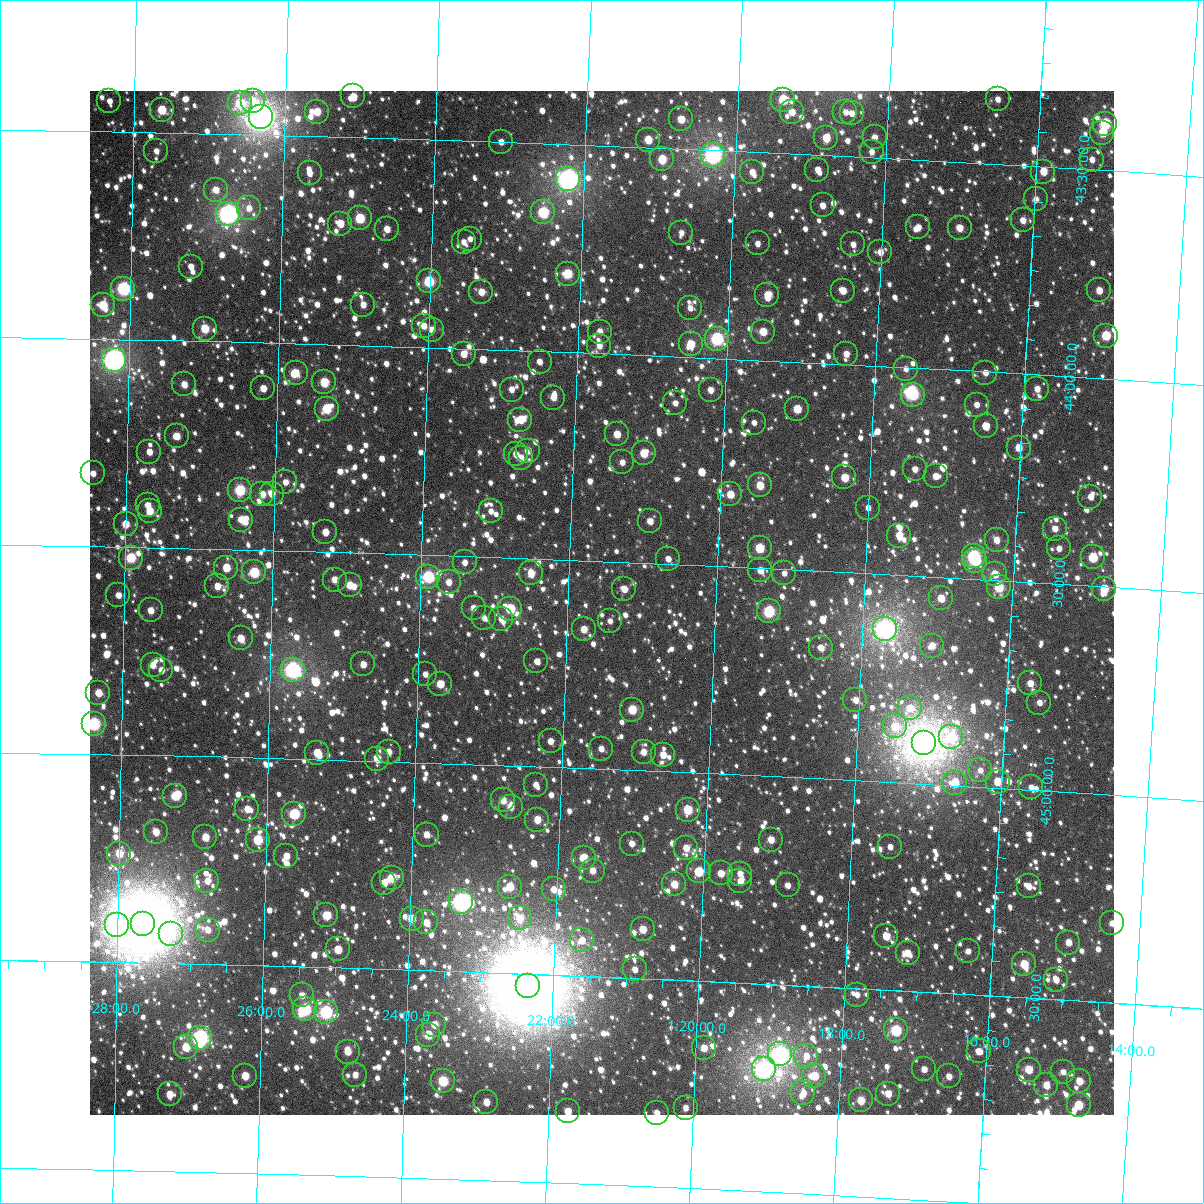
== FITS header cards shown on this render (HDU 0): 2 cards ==
NAXIS1  =                 1024
NAXIS2  =                 1024

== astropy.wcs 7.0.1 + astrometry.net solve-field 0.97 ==
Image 1024 x 1024 px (HDU 0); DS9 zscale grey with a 90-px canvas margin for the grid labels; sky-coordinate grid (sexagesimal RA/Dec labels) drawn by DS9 from the SOLVED WCS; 271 Tycho-2 reference stars matched to detected sources circled (green)
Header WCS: RA---TAN-SIP/DEC--TAN-SIP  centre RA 01:21:33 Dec +44:36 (20.39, +44.60 deg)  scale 8.67 arcsec/px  FOV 148.0' x 148.0'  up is +178 deg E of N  parity flipped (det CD > 0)
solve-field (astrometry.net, Tycho-2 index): VERIFIED the header's WCS against the Tycho-2 star catalogue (verified at 6 index scales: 18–271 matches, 0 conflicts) and refined it, rather than solving blind
Solved WCS: RA---TAN-SIP/DEC--TAN-SIP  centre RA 01:21:33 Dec +44:36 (20.39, +44.60 deg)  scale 8.67 arcsec/px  FOV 148.0' x 148.0'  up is +178 deg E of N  parity flipped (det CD > 0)
The solver's refit moves the header's centre by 0.081 arcsec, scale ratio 1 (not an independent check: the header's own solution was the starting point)
Tycho-2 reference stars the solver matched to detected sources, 271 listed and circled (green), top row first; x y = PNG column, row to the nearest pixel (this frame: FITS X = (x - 90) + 1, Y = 1024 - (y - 91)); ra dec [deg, ICRS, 3 dp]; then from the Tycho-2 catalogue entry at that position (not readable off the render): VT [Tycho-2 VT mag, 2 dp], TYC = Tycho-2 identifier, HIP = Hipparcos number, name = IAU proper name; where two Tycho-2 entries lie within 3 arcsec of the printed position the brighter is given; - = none
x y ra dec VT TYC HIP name
353 96 21.274 +43.402 10.81 2825-2032-1 - -
998 99 19.140 +43.344 11.30 2812-1030-1 - -
783 100 19.850 +43.370 9.28 2812-1718-1 - -
109 101 22.082 +43.427 11.27 2825-86-1 - -
253 101 21.607 +43.418 11.14 2825-557-1 - -
240 103 21.649 +43.425 9.42 2825-2663-1 - -
162 110 21.908 +43.446 9.75 2825-2480-1 - -
317 112 21.393 +43.441 10.16 2825-208-1 - -
792 112 19.820 +43.399 10.77 2812-1580-1 - -
845 112 19.642 +43.393 11.94 2812-690-1 - -
852 113 19.621 +43.396 11.57 2812-2062-1 - -
261 117 21.578 +43.458 6.03 2825-2668-1 6711 -
681 119 20.185 +43.429 10.42 2825-1832-1 - -
1105 124 18.780 +43.388 8.64 2812-908-1 - -
1102 133 18.787 +43.410 9.82 2812-1668-1 - -
875 137 19.541 +43.450 11.02 2812-2054-1 - -
826 138 19.702 +43.458 9.93 2812-844-1 - -
648 140 20.292 +43.481 10.14 2825-1784-1 - -
501 142 20.780 +43.499 11.39 2825-669-1 - -
156 151 21.923 +43.545 11.32 2825-2548-1 - -
872 152 19.549 +43.485 11.37 2812-744-1 - -
713 155 20.075 +43.510 7.18 2825-1628-1 6259 -
662 159 20.243 +43.527 9.64 2825-1902-1 - -
1092 160 18.817 +43.476 11.64 2812-1170-1 - -
817 170 19.725 +43.535 11.45 2812-2238-1 - -
752 172 19.942 +43.548 11.15 2812-1244-1 - -
1043 172 18.975 +43.511 10.19 2812-1042-1 - -
310 173 21.412 +43.589 11.23 2825-405-1 - -
568 179 20.552 +43.584 6.66 2825-2667-1 6401 -
216 190 21.723 +43.635 10.79 2825-2364-1 - -
1036 199 18.996 +43.579 11.64 2812-2316-1 - -
823 205 19.703 +43.620 11.39 2812-184-1 - -
249 208 21.611 +43.677 11.13 2825-883-1 - -
543 212 20.631 +43.666 8.73 2825-610-1 - -
228 214 21.680 +43.692 6.93 2825-364-1 6733 -
360 218 21.241 +43.694 9.21 2825-640-1 - -
1023 220 19.035 +43.632 10.71 2812-1174-1 - -
340 224 21.305 +43.708 10.49 2825-674-1 - -
918 227 19.381 +43.661 11.41 2812-318-1 - -
960 228 19.244 +43.658 10.31 2812-738-1 - -
387 229 21.150 +43.718 10.61 2825-729-1 - -
681 233 20.169 +43.701 11.19 2825-1678-1 - -
470 239 20.871 +43.735 11.52 2825-697-1 - -
464 242 20.892 +43.743 11.26 2825-673-1 - -
758 243 19.913 +43.719 11.51 2812-1180-1 - -
853 244 19.595 +43.711 11.38 2812-622-1 - -
880 252 19.503 +43.726 11.04 2812-474-1 - -
191 267 21.800 +43.821 11.36 2825-2561-1 - -
568 274 20.542 +43.811 9.30 2825-367-1 - -
429 281 21.004 +43.841 8.85 2825-318-1 - -
123 289 22.024 +43.877 8.16 2825-424-1 6848 -
1099 290 18.767 +43.789 10.56 2812-1280-1 - -
843 291 19.622 +43.823 10.52 2812-60-1 - -
481 292 20.828 +43.862 10.48 2825-422-1 - -
767 295 19.874 +43.841 11.01 2812-1944-1 - -
103 305 22.091 +43.918 9.72 2825-1134-1 - -
363 305 21.221 +43.902 10.92 2825-490-1 - -
690 308 20.129 +43.882 11.65 2825-1818-1 - -
424 326 21.017 +43.949 10.72 2825-298-1 - -
205 329 21.749 +43.970 9.67 2825-541-1 - -
432 330 20.990 +43.957 10.99 2825-377-1 - -
600 332 20.427 +43.947 10.96 2825-513-1 - -
763 332 19.882 +43.931 10.23 2812-178-1 - -
1106 336 18.736 +43.897 9.34 2812-144-1 - -
717 339 20.034 +43.953 8.51 2825-2028-1 6247 -
691 344 20.122 +43.969 10.06 2825-2169-1 - -
599 346 20.427 +43.981 10.86 2825-659-1 - -
464 354 20.879 +44.013 10.37 2825-705-1 - -
846 354 19.600 +43.975 10.76 2812-1360-1 - -
114 360 22.052 +44.049 6.63 2825-623-1 6858 -
540 362 20.625 +44.026 11.58 2825-645-1 - -
906 369 19.398 +44.004 11.55 2812-1026-1 - -
296 373 21.441 +44.071 9.96 2825-2149-1 - -
985 373 19.131 +44.003 11.17 2812-976-1 - -
324 382 21.344 +44.091 9.73 2825-1142-1 - -
184 384 21.814 +44.105 10.68 2825-2505-1 - -
263 388 21.548 +44.110 10.94 2825-2473-1 - -
1037 389 18.955 +44.034 11.57 2812-820-1 - -
512 390 20.715 +44.095 11.24 2825-1205-1 - -
711 390 20.048 +44.077 10.98 2825-2132-1 - -
913 395 19.369 +44.065 9.71 2812-2433-1 - -
553 398 20.574 +44.110 11.04 2825-1270-1 - -
675 403 20.165 +44.112 11.47 2825-1323-1 - -
977 405 19.155 +44.081 11.69 2812-2285-1 - -
327 409 21.334 +44.155 9.15 2825-1341-1 - -
797 409 19.755 +44.113 9.94 2812-2007-1 - -
520 420 20.682 +44.166 10.29 2825-1439-1 - -
754 423 19.898 +44.151 11.94 2812-1901-1 - -
986 426 19.121 +44.131 10.79 2812-1891-1 - -
617 434 20.356 +44.193 10.48 2825-1453-1 - -
177 436 21.835 +44.230 10.40 2825-1417-1 - -
1019 448 19.006 +44.178 10.33 2812-1645-1 - -
528 451 20.654 +44.241 11.07 2825-1339-1 - -
149 452 21.925 +44.269 10.86 2825-1479-1 - -
644 453 20.263 +44.236 10.09 2825-1313-1 - -
516 454 20.693 +44.250 11.20 2825-1316-1 - -
521 458 20.677 +44.259 10.84 2825-1299-1 - -
622 462 20.335 +44.260 10.97 2825-1267-1 - -
915 469 19.351 +44.244 11.24 2812-1143-1 - -
93 473 22.114 +44.324 11.25 2825-2445-1 - -
936 476 19.279 +44.258 10.81 2812-1127-1 - -
844 477 19.587 +44.271 10.09 2812-1385-1 6102 -
285 482 21.465 +44.335 11.28 2825-1156-1 - -
760 485 19.868 +44.301 10.11 2812-1341-1 - -
240 490 21.618 +44.357 8.85 2825-2245-1 - -
262 494 21.542 +44.365 10.77 2825-62-1 - -
272 494 21.510 +44.365 11.39 2825-1062-1 - -
730 494 19.966 +44.326 10.32 2812-615-1 - -
1090 497 18.755 +44.287 11.05 2812-963-1 - -
148 505 21.927 +44.398 10.91 2825-412-1 - -
868 508 19.501 +44.342 11.50 2812-2384-1 - -
150 511 21.920 +44.413 10.43 2825-503-1 - -
491 511 20.771 +44.389 11.25 2825-1096-1 - -
241 520 21.612 +44.428 10.68 2825-2519-1 - -
650 521 20.233 +44.399 10.55 2825-1173-1 - -
126 524 22.000 +44.445 10.73 2825-227-1 - -
1055 529 18.869 +44.368 11.00 2812-1261-1 - -
325 532 21.326 +44.453 10.62 2825-1223-1 - -
899 536 19.391 +44.405 10.31 2812-2365-1 - -
997 540 19.063 +44.404 10.73 2812-1791-1 - -
760 548 19.860 +44.452 9.38 2812-1225-1 - -
1059 548 18.851 +44.415 11.26 2812-945-1 - -
974 556 19.137 +44.445 8.48 2812-571-1 - -
1093 557 18.735 +44.432 9.32 2812-989-1 - -
131 558 21.981 +44.525 9.24 2825-724-1 - -
668 559 20.166 +44.488 10.95 2825-1416-1 - -
975 561 19.131 +44.457 9.52 2812-995-1 - -
465 562 20.853 +44.515 11.50 2825-1424-1 - -
226 568 21.657 +44.544 10.05 2825-884-1 - -
760 570 19.854 +44.506 10.58 2812-1149-1 - -
254 572 21.562 +44.554 9.15 2825-216-1 - -
531 573 20.628 +44.535 10.40 2825-1503-1 - -
784 573 19.773 +44.510 11.69 2812-517-1 - -
995 574 19.062 +44.486 10.80 2812-1671-1 - -
428 577 20.974 +44.553 8.47 2825-1475-1 - -
335 580 21.291 +44.566 10.53 2825-1455-1 - -
449 582 20.904 +44.564 11.19 2825-1433-1 - -
350 585 21.239 +44.579 10.66 2825-1412-1 - -
217 586 21.687 +44.589 10.96 2825-2391-1 - -
999 587 19.046 +44.517 9.29 2812-153-1 - -
624 589 20.311 +44.565 10.74 2825-1360-1 - -
1104 589 18.691 +44.506 9.69 2812-1737-1 - -
118 595 22.020 +44.616 11.36 2825-1291-1 - -
941 598 19.240 +44.551 10.60 2812-809-1 - -
474 608 20.818 +44.623 11.91 2825-1193-1 - -
510 609 20.693 +44.622 9.55 2825-1167-1 - -
151 610 21.910 +44.651 10.45 2825-894-1 - -
769 611 19.818 +44.603 8.64 2812-413-1 - -
484 618 20.781 +44.647 11.49 2825-1069-1 - -
501 619 20.723 +44.648 11.43 2825-1046-1 - -
610 621 20.354 +44.643 11.68 2825-1022-1 - -
584 629 20.442 +44.665 10.47 2825-780-1 - -
885 629 19.424 +44.632 6.96 2812-2453-1 6047 -
241 638 21.603 +44.714 10.30 2825-1494-1 - -
932 646 19.261 +44.666 11.24 2812-1043-1 - -
821 648 19.636 +44.685 11.37 2812-2281-1 - -
536 661 20.599 +44.747 11.73 2825-891-1 - -
363 664 21.185 +44.768 11.04 2825-899-1 - -
153 665 21.900 +44.783 10.96 2825-99-1 - -
161 670 21.869 +44.794 11.44 2825-2339-1 - -
293 670 21.423 +44.787 7.37 2825-2451-1 6682 -
425 674 20.974 +44.787 11.48 2825-932-1 - -
1030 683 18.921 +44.744 10.88 2812-509-1 - -
440 684 20.922 +44.809 10.48 2825-977-1 - -
98 693 22.081 +44.852 10.21 2825-2211-1 - -
855 700 19.511 +44.806 11.32 2812-11-1 - -
1039 703 18.887 +44.789 11.49 2812-225-1 - -
910 708 19.325 +44.819 10.67 2812-1217-1 - -
632 710 20.267 +44.854 9.55 2825-939-1 - -
94 724 22.096 +44.927 8.32 2825-1133-1 - -
895 726 19.372 +44.865 10.44 2812-1359-1 - -
951 737 19.180 +44.883 10.37 2812-671-1 - -
551 741 20.540 +44.938 11.33 2825-1547-1 - -
924 743 19.271 +44.902 6.30 2812-2452-1 5993 -
601 749 20.367 +44.951 11.28 2825-776-1 - -
389 752 21.089 +44.977 10.88 2825-765-1 - -
644 752 20.222 +44.955 10.71 2825-744-1 - -
317 753 21.333 +44.985 10.00 2825-762-1 - -
663 755 20.156 +44.960 10.87 2825-754-1 - -
377 759 21.128 +44.995 10.36 2825-2023-1 - -
980 770 19.074 +44.960 11.72 2812-623-1 - -
998 782 19.013 +44.984 10.19 2812-903-1 - -
955 783 19.158 +44.993 10.12 2812-353-1 - -
536 785 20.585 +45.044 11.62 3265-73-1 - -
1031 787 18.899 +44.993 11.67 2812-717-1 - -
175 796 21.813 +45.096 9.32 3265-2333-1 - -
503 800 20.695 +45.085 10.29 3265-121-1 - -
511 807 20.668 +45.100 10.88 3265-140-1 - -
247 809 21.567 +45.124 10.64 3265-135-1 - -
688 810 20.064 +45.089 9.49 3265-1212-1 - -
294 814 21.406 +45.133 8.89 3265-734-1 6671 -
537 820 20.575 +45.128 10.27 3265-166-1 - -
156 832 21.877 +45.184 10.25 3265-2257-1 - -
427 835 20.952 +45.173 10.57 3265-177-1 - -
205 837 21.706 +45.195 10.11 3265-626-1 - -
258 840 21.528 +45.197 9.22 3265-865-1 - -
771 840 19.775 +45.152 10.59 3265-992-1 - -
632 844 20.250 +45.177 11.43 3265-98-1 - -
890 847 19.368 +45.155 11.43 3264-1119-1 - -
686 848 20.064 +45.181 11.08 3265-1190-1 - -
119 854 22.000 +45.239 9.97 3265-2200-1 - -
286 856 21.428 +45.235 10.76 3265-53-1 - -
584 858 20.412 +45.216 9.56 3265-19-1 6357 -
593 871 20.380 +45.246 10.72 3265-330-1 - -
699 871 20.016 +45.237 10.13 3265-1085-1 - -
721 873 19.941 +45.239 10.74 3265-802-1 - -
740 874 19.877 +45.238 11.54 3265-952-1 - -
392 878 21.066 +45.280 9.50 3265-402-1 - -
207 881 21.697 +45.300 11.58 3265-479-1 - -
740 881 19.873 +45.256 11.49 3265-856-1 - -
384 883 21.092 +45.293 11.49 3265-1188-1 - -
674 884 20.098 +45.271 10.08 3265-535-1 - -
788 885 19.711 +45.260 11.29 3265-1107-1 - -
1029 886 18.887 +45.232 10.95 3264-726-1 - -
510 887 20.661 +45.292 9.96 3265-546-1 - -
554 889 20.511 +45.294 10.77 3265-575-1 - -
461 902 20.825 +45.333 7.26 3265-2225-1 6481 -
326 915 21.286 +45.375 9.67 3265-399-1 - -
520 918 20.623 +45.366 10.56 3265-350-1 - -
412 919 20.993 +45.377 10.06 3265-362-1 - -
426 922 20.943 +45.385 10.62 3265-293-1 - -
1112 923 18.595 +45.309 11.03 3264-576-1 - -
143 924 21.914 +45.407 4.87 3265-2401-1 6813 -
117 925 22.002 +45.411 10.70 3265-388-1 - -
643 929 20.200 +45.382 10.15 3265-240-1 - -
208 930 21.691 +45.417 10.95 3265-268-1 - -
171 934 21.817 +45.429 11.29 3265-2306-1 - -
886 936 19.365 +45.371 10.61 3264-1198-1 - -
582 940 20.406 +45.413 11.32 3265-253-1 - -
1068 943 18.740 +45.361 10.60 3264-543-1 - -
338 949 21.243 +45.456 10.20 3265-203-1 - -
968 951 19.081 +45.396 11.53 3264-1543-1 - -
908 953 19.288 +45.409 10.59 3264-56-1 - -
1024 964 18.887 +45.420 9.56 3264-302-1 - -
635 969 20.222 +45.479 11.49 3265-424-1 - -
1056 980 18.775 +45.453 10.99 3264-1047-1 - -
528 986 20.585 +45.529 4.99 3265-2400-1 6411 Adhil
302 995 21.362 +45.569 10.73 3265-578-1 - -
857 995 19.455 +45.515 11.86 3264-822-1 - -
305 1009 21.350 +45.603 8.59 3265-358-1 - -
326 1012 21.278 +45.609 8.20 3265-290-1 6633 -
434 1025 20.903 +45.630 10.67 3265-289-1 - -
896 1030 19.314 +45.596 8.68 3264-1407-1 6007 -
428 1035 20.923 +45.655 9.76 3265-429-1 - -
200 1038 21.709 +45.677 7.54 3265-440-1 6745 -
186 1047 21.756 +45.701 9.86 3265-569-1 - -
704 1048 19.972 +45.661 10.34 3265-930-1 - -
979 1051 19.026 +45.635 11.38 3264-658-1 - -
348 1052 21.199 +45.701 11.02 3265-1610-1 - -
780 1054 19.710 +45.668 7.55 3265-1396-1 - -
806 1056 19.618 +45.669 11.18 3264-1184-1 - -
764 1069 19.763 +45.706 7.36 3265-1442-1 6162 -
924 1069 19.211 +45.686 11.27 3264-69-1 - -
1029 1070 18.850 +45.672 9.88 3264-471-1 - -
1063 1072 18.732 +45.673 11.70 3264-1209-1 - -
355 1075 21.171 +45.757 11.39 3265-616-1 - -
245 1076 21.550 +45.766 10.08 3265-617-1 - -
814 1076 19.587 +45.715 9.76 3264-321-1 - -
949 1076 19.124 +45.700 11.32 3264-271-1 - -
443 1081 20.868 +45.765 9.00 3265-632-1 - -
1079 1081 18.674 +45.693 10.58 3264-1043-1 - -
1046 1085 18.786 +45.708 10.53 3264-860-1 - -
803 1093 19.623 +45.759 10.80 3264-334-1 - -
170 1094 21.810 +45.815 10.42 3265-1580-1 - -
888 1094 19.330 +45.749 10.15 3264-256-1 - -
861 1100 19.422 +45.769 9.76 3264-1433-1 - -
486 1102 20.715 +45.812 10.49 3265-670-1 - -
1079 1105 18.671 +45.751 9.57 3264-809-1 - -
686 1108 20.026 +45.806 11.21 3265-699-1 - -
568 1111 20.432 +45.827 10.38 3265-709-1 - -
657 1113 20.125 +45.821 11.55 3265-706-1 - -